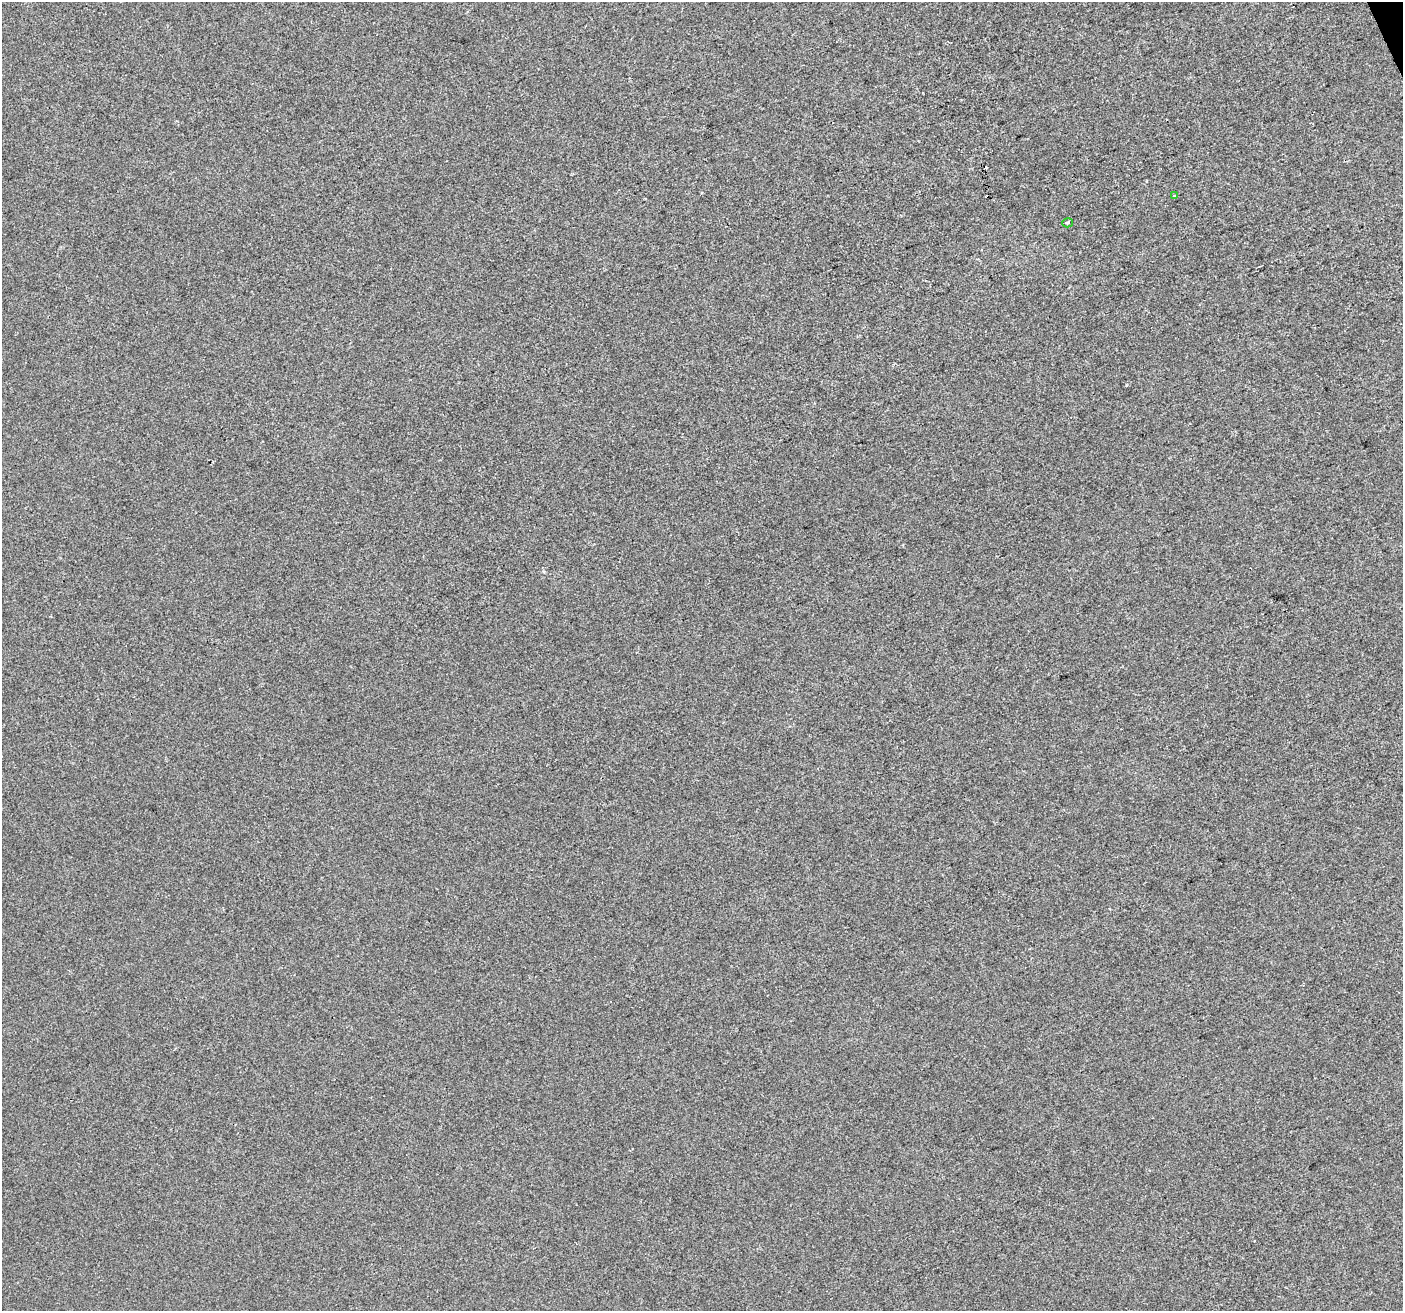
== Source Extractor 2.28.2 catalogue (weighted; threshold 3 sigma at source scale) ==
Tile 10 of 4 x 4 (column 2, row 3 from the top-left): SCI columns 1403-2803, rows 1450-2758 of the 5606 x 5460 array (HDU 1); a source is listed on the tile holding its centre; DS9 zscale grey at full resolution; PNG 1405 x 1313 px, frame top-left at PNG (2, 2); each listed source drawn as its Kron ellipse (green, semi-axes under 4 px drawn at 4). Shown black and unused: <1% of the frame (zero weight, under 2 of 3 exposures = <1% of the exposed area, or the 3 px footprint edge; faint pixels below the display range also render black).
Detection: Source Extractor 2.28.2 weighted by HDU 2 'WHT'; one run over the whole footprint, this tile lists its part. Background 3.67e-04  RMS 0.0056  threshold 0.0251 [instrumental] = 3 sigma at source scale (4.5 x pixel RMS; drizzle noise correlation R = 1.50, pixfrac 1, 0.0396/0.0396 arcsec/px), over >= 5 px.
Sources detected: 4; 2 cosmic-ray / hot-pixel residue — neither listed nor drawn; the other 2 listed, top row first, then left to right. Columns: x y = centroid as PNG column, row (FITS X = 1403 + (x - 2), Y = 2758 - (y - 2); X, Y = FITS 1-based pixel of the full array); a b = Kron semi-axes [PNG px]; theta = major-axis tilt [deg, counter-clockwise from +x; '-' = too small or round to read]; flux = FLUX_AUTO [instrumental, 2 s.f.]
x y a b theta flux
1174 196 4 3 - 1.7
1068 223 5 4 - 0.96